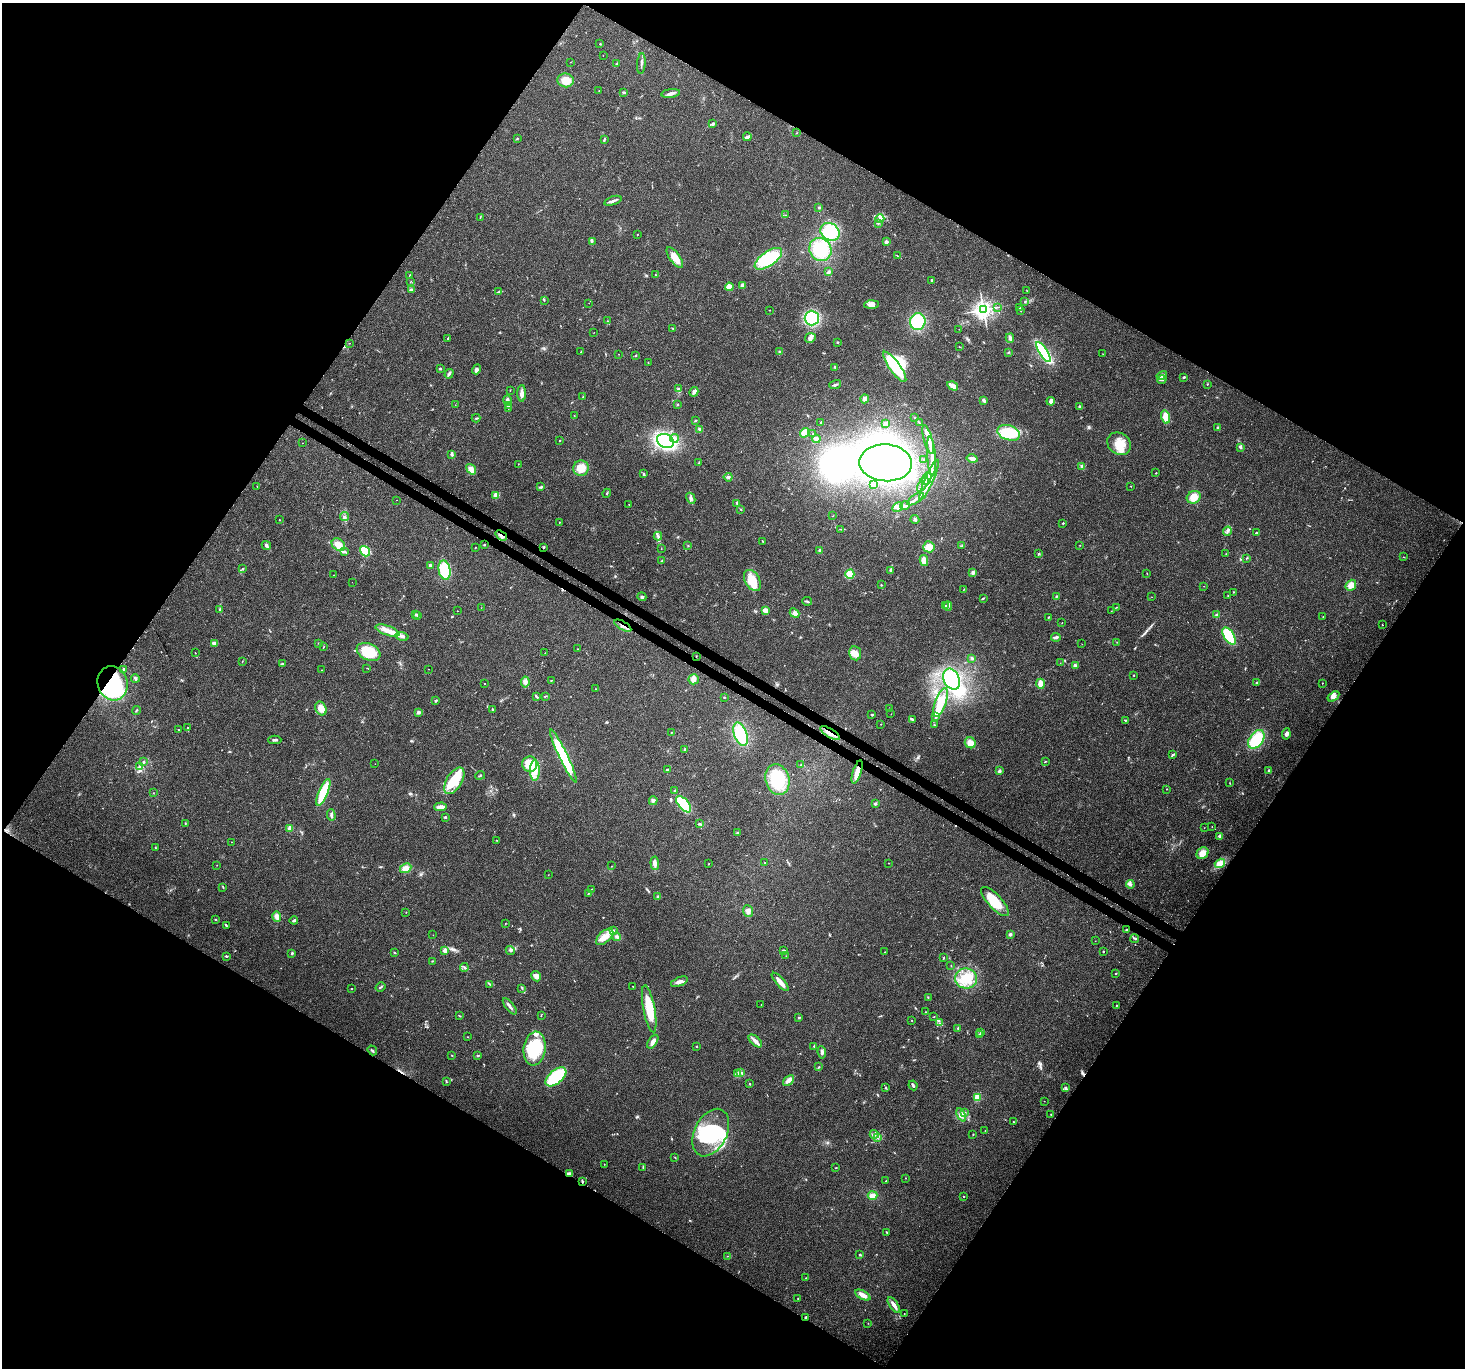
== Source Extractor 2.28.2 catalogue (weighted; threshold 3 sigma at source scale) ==
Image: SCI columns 34-5883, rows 238-5700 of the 5924 x 6005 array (HDU 1 of 3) = the unmasked area's bounding box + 8 px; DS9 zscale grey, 4 x 4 block average (1 PNG px = mean of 4 x 4 image px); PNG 1467 x 1370 px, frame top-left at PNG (2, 3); each listed source drawn as its Kron ellipse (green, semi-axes under 4 px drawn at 4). Shown black and unused: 49% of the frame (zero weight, under 3 of 4 exposures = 5% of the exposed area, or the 3 px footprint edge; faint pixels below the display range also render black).
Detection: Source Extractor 2.28.2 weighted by HDU 2 'WHT'. Background 0.0555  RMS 0.0041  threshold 0.0184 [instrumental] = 3 sigma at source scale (4.5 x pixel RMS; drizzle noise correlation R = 1.50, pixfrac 1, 0.0396/0.0396 arcsec/px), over >= 5 px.
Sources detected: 498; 1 too faint to see at this stretch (4 x 4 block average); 19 inside a brighter object's white glare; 3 cosmic-ray / hot-pixel residue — neither listed nor drawn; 6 coinciding with a brighter row at this scale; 35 inside a brighter listed object's ellipse — not listed separately; the other 434 listed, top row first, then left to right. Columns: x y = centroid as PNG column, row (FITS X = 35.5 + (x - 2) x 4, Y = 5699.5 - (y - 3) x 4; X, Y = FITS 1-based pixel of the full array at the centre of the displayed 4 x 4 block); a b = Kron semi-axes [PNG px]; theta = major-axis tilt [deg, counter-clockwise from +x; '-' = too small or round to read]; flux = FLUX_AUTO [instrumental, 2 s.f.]
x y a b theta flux
600 44 3 2 - 1.3
603 56 2 2 - 0.34
570 62 2 2 - 0.49
617 63 2 2 - 1.7
641 63 10 2 85 6
566 80 8 7 - 31
599 90 2 2 - 0.5
624 92 3 2 - 3.9
671 93 9 3 8 8.8
713 123 3 2 - 1.5
796 133 2 2 - 0.79
747 137 4 3 - 5.3
517 138 2 2 - 1.1
604 139 3 2 - 2.9
613 201 9 2 19 6
819 208 2 2 - 2.1
785 215 2 2 - 0.96
480 218 2 2 - 1.1
880 219 4 3 - 4.9
878 223 2 2 - 1.2
830 232 10 8 -34 98
637 234 2 2 - 0.99
592 242 3 2 - 1.5
886 242 3 3 - 5.1
820 249 12 10 -51 79
897 256 2 2 - 1.1
675 258 12 5 -55 31
768 259 16 7 35 140
828 272 3 2 - 5.6
655 275 2 2 - 1.2
410 276 2 2 - 2.9
932 280 3 2 - 2.4
411 281 2 2 - 0.67
742 285 3 2 - 10
729 287 4 4 - 17
411 290 3 2 - 3.5
1027 291 2 2 - 0.81
499 292 4 2 - 2.1
544 300 2 2 - 1.2
1025 302 3 2 - 1.9
589 303 2 2 - 0.49
871 305 7 4 3 19
997 307 2 2 - 1.2
1020 307 2 2 - 0.59
770 310 2 2 - 0.75
983 310 3 3 - 1400
1020 311 2 2 - 0.82
812 318 7 7 - 140
607 321 2 2 - 1.1
918 322 8 7 - 110
673 328 2 2 - 0.93
959 329 2 2 - 0.46
594 332 2 2 - 0.45
448 338 2 2 - 3.1
810 338 5 4 - 7.9
1010 338 5 3 - 6.9
837 342 2 2 - 2
350 343 2 2 - 0.48
959 347 2 2 - 1.2
581 352 2 2 - 1.5
780 352 2 2 - 2.3
1009 352 2 2 - 1.7
1044 352 11 3 -57 240
618 354 2 2 - 0.62
1103 354 2 2 - 0.61
635 355 3 2 - 1.4
648 362 2 2 - 0.67
835 367 3 2 - 2.9
895 367 18 5 -54 110
440 368 2 2 - 8.4
477 369 5 4 - 8.4
449 374 5 2 - 4.2
1162 375 5 3 - 6.2
1184 377 3 2 - 2.7
1162 379 5 3 - 7.2
1208 384 2 2 - 1.4
835 385 6 2 17 4.3
953 386 6 3 -31 15
679 389 4 2 - 5
510 390 3 2 - 0.86
694 392 5 3 - 6
522 393 8 3 89 11
583 397 2 2 - 1.2
865 399 4 3 - 8
507 400 5 3 - 4.5
984 400 3 2 - 7
1051 401 4 3 - 10
455 405 2 2 - 0.79
509 405 3 2 - 2.6
677 405 2 2 - 1.1
1080 406 4 2 - 2.9
508 408 2 2 - 1.1
574 415 2 2 - 0.53
914 417 3 2 - 1.9
1166 417 7 4 -74 28
476 418 4 2 - 2.8
695 421 3 2 - 1.5
821 422 2 2 - 4.6
885 423 4 3 - 4.9
919 423 3 2 - 2.4
1217 427 2 2 - 1.8
700 429 4 2 - 2.9
804 433 5 3 - 27
1009 433 12 7 -18 84
813 434 2 2 - 1.8
674 438 4 3 - 6.6
816 439 4 3 - 14
928 439 15 3 -74 15
560 440 2 2 - 2.8
665 441 9 6 -23 180
303 443 2 2 - 0.48
1119 444 12 10 -38 41
1241 447 4 3 - 4.2
452 454 3 2 - 4.4
931 456 19 2 -86 18
972 459 5 2 - 10
923 460 2 2 - 1.1
699 463 2 2 - 0.9
886 463 26 18 -3 620
518 464 2 2 - 0.8
1082 466 4 3 - 4.4
581 468 7 7 - 32
471 469 6 4 -52 13
1156 473 2 2 - 1.4
643 474 4 2 - 2.8
728 477 4 3 - 4.4
927 479 6 2 66 6.8
929 480 22 2 67 19
923 484 8 2 57 6.5
873 485 2 2 - 2.3
257 486 2 2 - 0.9
1131 486 2 2 - 0.99
541 487 4 2 - 3.6
607 493 5 2 - 2.2
496 495 4 3 - 10
1194 497 7 6 - 24
691 498 6 3 -62 7.3
915 499 9 2 35 8
396 500 2 2 - 0.46
737 503 3 3 - 2.9
629 504 2 2 - 0.95
905 506 5 2 - 4.2
898 507 6 3 29 9
740 509 3 2 - 1.1
833 516 2 2 - 1.4
344 517 4 3 - 4.9
915 519 4 3 - 4.5
279 520 2 2 - 0.99
559 522 2 2 - 0.98
1063 523 2 2 - 2.2
841 529 2 2 - 1.6
1227 531 4 2 - 5.8
1257 533 2 2 - 3.8
501 536 6 3 -39 9.7
658 536 4 3 - 5.4
763 542 4 2 - 1.6
338 545 7 5 -37 21
484 545 2 2 - 2.2
688 545 2 2 - 0.79
1080 545 2 2 - 0.71
266 546 5 2 - 5.3
962 546 2 2 - 1.5
475 547 2 2 - 0.99
544 547 3 2 - 2
929 547 6 5 - 18
661 549 2 2 - 0.71
820 550 3 3 - 3.3
345 551 3 2 - 3.3
365 551 5 4 - 58
1038 553 2 2 - 0.94
1226 554 2 2 - 1.2
1404 557 2 2 - 0.74
1247 558 3 2 - 1.9
924 560 5 3 - 21
662 561 3 2 - 1.9
430 565 2 2 - 4.9
242 569 2 2 - 1.4
444 570 10 6 -77 92
890 570 3 3 - 3.6
973 572 4 3 - 6.5
1147 573 2 2 - 0.56
850 574 4 4 - 33
333 575 2 2 - 0.44
752 580 11 7 -59 56
352 582 2 2 - 0.32
881 585 2 2 - 1.1
1351 585 6 4 49 18
1204 586 2 2 - 0.48
963 590 2 2 - 0.87
1233 592 2 2 - 1
1228 595 2 2 - 0.92
1056 596 2 2 - 1.2
642 597 4 3 - 4.5
1152 597 2 2 - 0.44
983 598 4 2 - 2.2
807 601 5 2 - 3.2
945 606 2 2 - 1.8
948 606 4 2 - 4.6
1116 607 2 2 - 0.88
481 608 2 2 - 0.34
219 610 3 2 - 2.1
765 610 4 3 - 15
457 611 2 2 - 0.66
1111 611 2 2 - 0.48
795 613 5 4 - 8.8
416 614 2 2 - 6.6
418 615 2 2 - 1.7
1216 615 3 2 - 3
1049 617 2 2 - 1.5
1323 617 2 2 - 0.7
1062 623 2 2 - 0.72
1382 625 2 2 - 0.92
623 626 9 2 -30 5.4
387 630 12 4 -19 21
402 636 7 3 -14 9.2
1229 636 9 5 -58 95
1056 637 5 2 - 7.9
1117 642 2 2 - 0.64
214 643 4 3 - 7.6
318 643 2 2 - 0.78
1082 644 2 2 - 0.39
324 646 2 2 - 0.87
578 649 2 2 - 1.6
369 652 12 8 -23 84
195 653 2 2 - 0.68
545 653 2 2 - 0.63
855 653 7 6 - 21
696 656 2 2 - 1.1
972 658 3 2 - 3
242 661 2 2 - 0.89
1060 663 2 2 - 0.35
282 664 4 3 - 3.4
1075 665 3 3 - 4.1
367 668 2 2 - 0.84
124 669 3 2 - 3
429 669 2 2 - 0.42
321 670 2 2 - 1.1
1134 675 2 2 - 1.4
135 678 4 2 - 5.2
694 679 5 5 - 8.8
952 679 11 7 -63 170
551 680 2 2 - 0.92
525 682 5 4 - 8.8
1257 682 3 2 - 2.5
113 683 17 15 -74 190
484 683 2 2 - 1.1
1322 683 2 2 - 1
1040 684 5 3 - 18
596 689 2 2 - 1.1
536 696 4 2 - 2.8
545 696 2 2 - 1.5
1333 696 6 4 34 12
724 697 2 2 - 3.2
436 701 3 2 - 2.2
940 703 15 5 71 47
321 708 7 5 -64 23
890 708 2 2 - 0.72
136 710 4 2 - 2.9
492 710 4 2 - 2.3
418 712 3 3 - 6.1
891 714 2 2 - 0.55
872 715 3 2 - 2.5
936 717 3 2 - 3
913 720 3 2 - 3.6
1125 720 3 2 - 1.8
881 724 2 2 - 0.61
934 725 2 2 - 1.5
188 728 3 2 - 2
178 729 2 2 - 0.76
671 732 2 2 - 1.2
830 733 11 2 -33 13
740 734 12 6 -70 120
1286 734 6 3 82 7.9
1256 739 10 6 55 91
275 740 6 2 0 4.5
970 743 6 5 - 18
685 749 3 2 - 2.6
1173 755 4 2 - 3.5
563 756 29 4 -64 210
143 761 2 2 - 1.4
1045 762 2 2 - 1.7
375 764 2 2 - 0.41
530 764 7 7 - 70
801 765 2 2 - 2.3
140 767 4 2 - 4.4
668 769 3 2 - 3.5
535 770 10 4 -90 22
999 771 3 3 - 4.2
1269 771 3 2 - 2.9
857 772 12 3 72 30
480 775 5 2 - 2.4
777 780 15 12 -74 100
454 781 15 7 59 80
1230 783 2 2 - 1.2
1167 789 2 2 - 1
675 791 2 2 - 2.1
323 792 14 4 67 69
153 793 2 2 - 0.59
653 801 4 2 - 3.9
684 804 10 5 -49 110
875 804 2 2 - 4.5
440 807 6 3 4 15
331 815 6 2 -87 5
445 817 3 2 - 2.6
185 824 2 2 - 0.89
699 824 3 2 - 2.7
1212 826 2 2 - 0.69
290 828 4 3 - 7.8
1204 828 2 2 - 0.5
738 833 3 2 - 1.8
1220 836 4 3 - 5.5
496 840 3 2 - 1.1
231 842 2 2 - 0.8
155 848 2 2 - 0.75
1202 853 6 5 - 22
765 862 2 2 - 1
655 863 7 3 -85 10
889 863 2 2 - 0.92
1220 863 5 4 - 29
708 864 2 2 - 1
217 865 2 2 - 1.1
612 866 2 2 - 1.1
406 868 6 4 29 19
548 875 2 2 - 0.56
1130 884 4 3 - 5.8
223 887 2 2 - 1.5
592 889 2 2 - 0.59
588 894 3 2 - 1.5
658 897 3 3 - 5.6
995 902 18 7 -47 57
748 911 6 5 - 8.9
406 912 2 2 - 0.92
277 916 5 3 - 12
215 919 2 2 - 2.3
294 920 4 2 - 5
505 923 2 2 - 0.66
226 925 3 2 - 2
1126 930 2 2 - 2.3
614 931 2 2 - 0.9
1010 934 2 2 - 7.9
433 935 2 2 - 0.54
605 937 10 5 43 25
617 937 4 3 - 5.9
1135 939 4 2 - 3.4
1095 941 2 2 - 0.62
445 950 2 2 - 53
510 950 5 2 - 3.9
783 950 3 2 - 4.4
885 952 2 2 - 1.3
1103 952 2 2 - 1.4
292 953 2 2 - 4
394 953 2 2 - 2.4
226 956 3 2 - 2.7
786 956 2 2 - 0.56
944 958 3 2 - 2.4
432 961 2 2 - 1.4
951 965 2 2 - 0.95
464 967 4 2 - 1.5
1115 973 2 2 - 1.5
536 976 5 4 - 14
966 979 11 10 - 51
679 982 9 3 20 10
780 982 12 3 -47 19
490 984 4 2 - 2.1
633 986 2 2 - 0.76
381 987 5 2 - 3
522 988 3 2 - 1.7
351 989 2 2 - 1.3
928 998 2 2 - 1.2
761 1005 2 2 - 0.57
510 1006 10 2 -52 7.8
1116 1006 3 2 - 1.5
649 1009 24 6 -79 77
926 1012 2 2 - 0.82
460 1016 2 2 - 1
541 1016 2 2 - 0.75
934 1017 2 2 - 0.78
799 1018 3 2 - 2.3
911 1020 3 2 - 1.1
940 1023 3 2 - 1.6
958 1028 3 2 - 3.4
981 1033 3 2 - 2
979 1035 2 2 - 3.7
468 1037 2 2 - 0.98
755 1041 8 3 -42 12
653 1042 8 3 56 13
696 1046 2 2 - 1.9
814 1046 2 2 - 1.8
535 1049 17 11 83 110
372 1050 5 2 - 3.1
822 1052 6 2 -82 7.4
452 1055 2 2 - 1.6
477 1055 3 2 - 1.9
819 1067 2 2 - 1.6
741 1072 3 2 - 1.5
737 1074 2 2 - 2.9
556 1077 12 6 39 140
788 1080 6 3 42 13
446 1082 2 2 - 1.4
750 1084 2 2 - 2.1
913 1085 5 2 - 4.5
885 1087 2 2 - 3.1
1066 1088 2 2 - 1.6
977 1097 4 3 - 31
1044 1101 2 2 - 0.46
965 1112 3 2 - 1.5
1051 1114 2 2 - 1.6
961 1115 7 3 -64 8.9
1013 1121 2 2 - 1.1
985 1130 2 2 - 0.62
711 1133 25 16 63 150
874 1134 4 3 - 5.5
973 1134 2 2 - 1
878 1138 2 2 - 1.2
675 1157 3 2 - 1.3
604 1164 2 2 - 0.93
643 1167 3 2 - 2
836 1168 3 2 - 1.1
570 1174 4 2 - 14
905 1178 2 2 - 0.84
582 1181 3 2 - 3.7
885 1181 2 2 - 0.85
873 1195 5 3 - 14
964 1196 2 2 - 1.5
887 1232 4 2 - 1.2
859 1255 2 2 - 1.8
728 1256 3 2 - 0.99
806 1278 2 2 - 0.68
863 1295 8 3 -30 15
798 1298 2 2 - 1.3
894 1305 9 2 -56 14
904 1314 2 2 - 0.77
806 1317 2 2 - 3.6
868 1323 2 2 - 0.82
Overlapping masked pixels (flux is a lower limit): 10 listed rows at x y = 501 536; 544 547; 623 626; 113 683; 830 733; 857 772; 1126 930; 570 1174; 582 1181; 806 1317
Diffuse or blended objects may show on this block-average render without a row.